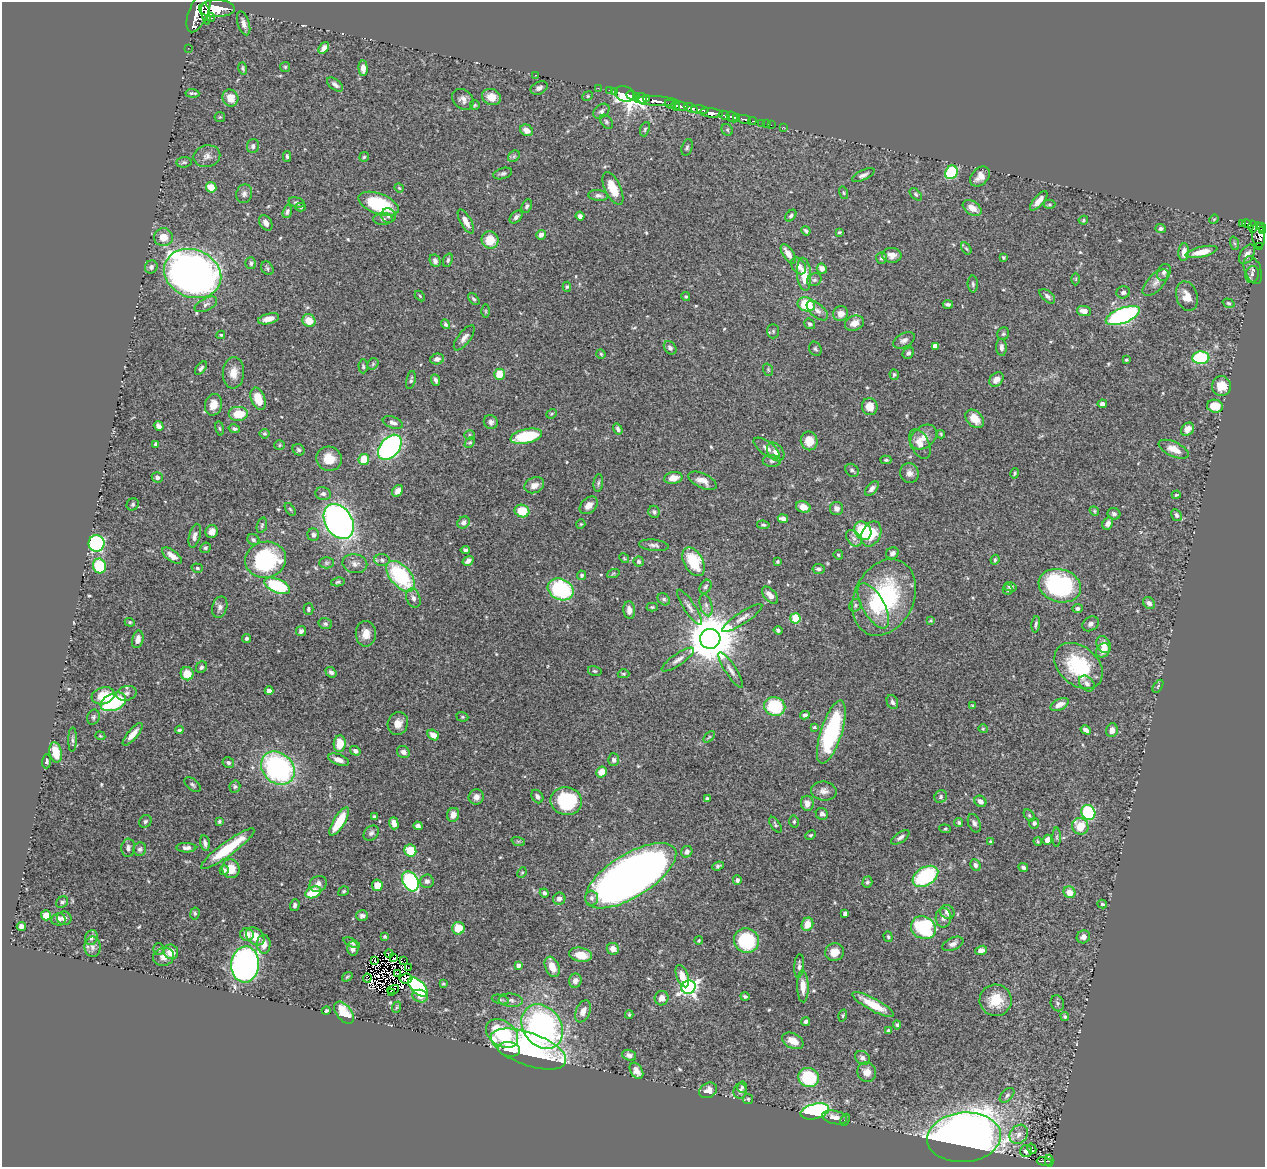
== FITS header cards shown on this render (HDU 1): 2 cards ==
NAXIS1  =                 1263
NAXIS2  =                 1165

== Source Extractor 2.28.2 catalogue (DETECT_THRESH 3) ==
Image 1263 x 1165 px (HDU 1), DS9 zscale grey, 1 PNG px = 1 image px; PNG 1267 x 1169 px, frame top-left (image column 1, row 1165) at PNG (2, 2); each listed source drawn as its Kron ellipse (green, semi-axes under 4 px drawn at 4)
Background 0.47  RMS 0.017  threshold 0.0512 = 3 sigma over >= 5 px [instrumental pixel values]
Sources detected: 570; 14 with non-positive FLUX_AUTO (blend fragments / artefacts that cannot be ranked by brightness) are neither listed nor drawn; of the other 556, the 500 brightest by FLUX_AUTO listed and drawn (56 fainter detections omitted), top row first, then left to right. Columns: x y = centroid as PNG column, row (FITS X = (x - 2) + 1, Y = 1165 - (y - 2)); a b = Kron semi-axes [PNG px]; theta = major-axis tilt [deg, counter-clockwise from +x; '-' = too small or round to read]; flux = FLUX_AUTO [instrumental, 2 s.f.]
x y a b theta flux
217 9 18 8 0 1600
199 12 22 9 68 2600
206 14 11 3 -81 270
211 17 4 2 - 92
244 23 12 6 -72 6.3
188 48 2 2 - 4.1
324 48 6 4 52 5.5
285 67 5 5 - 1.6
243 68 6 4 -74 2.1
363 68 8 4 -86 7.3
535 75 2 2 - 4.3
335 85 9 5 -39 4.1
539 88 9 6 25 4.2
598 88 2 2 - 8
609 90 2 2 - 6.5
615 92 3 2 - 12
192 93 7 2 -6 2.3
625 94 10 7 -18 86
631 95 5 3 - 110
588 96 5 4 - 1.6
637 96 3 3 - 84
491 97 10 8 -20 11
230 98 9 7 -61 13
642 98 6 4 -64 410
463 99 12 9 -43 6
647 99 4 2 - 270
657 101 22 4 -2 890
670 104 6 3 -24 54
475 105 5 4 - 1.4
676 106 5 3 - 110
681 106 7 3 -6 260
691 108 8 4 -26 220
700 110 9 3 -5 260
601 111 9 6 37 3.9
711 113 12 4 -6 930
724 115 6 3 -27 180
220 117 5 5 - 1.4
732 117 6 4 -44 400
736 117 4 3 - 230
744 119 7 3 -11 130
752 121 4 2 - 31
606 122 8 5 -52 2.4
761 123 3 3 - 26
766 124 2 2 - 5.2
771 125 2 2 - 6.8
783 127 2 2 - 5.8
645 129 7 4 69 2.1
526 130 7 5 -33 8.8
727 130 6 5 - 1.8
253 146 7 6 - 3.4
687 147 8 5 72 2.4
207 156 13 11 12 7.4
287 156 5 3 - 2
514 156 6 5 - 2.2
364 157 5 4 - 1.8
184 162 7 5 5 2.1
951 172 7 6 - 70
503 173 10 5 17 2.8
863 175 12 5 25 4.8
980 177 11 8 45 9.6
211 187 5 5 - 23
399 188 5 4 - 1.2
613 188 18 8 -65 26
844 193 6 4 -74 1.5
244 194 9 8 - 4.4
916 194 7 4 -45 2.1
598 196 10 5 -7 4
1039 201 12 5 49 8.9
296 202 8 5 -16 2.4
379 204 21 10 -20 79
1049 204 6 4 2 1.7
527 206 7 5 64 2.8
300 207 5 4 - 1.8
972 208 10 6 -33 12
287 211 7 4 73 2.7
388 216 7 7 - 4.1
580 216 4 4 - 4.4
791 216 7 4 50 2.6
516 217 7 5 46 3.7
383 219 9 6 2 3.5
1214 219 5 4 - 1.3
1083 220 5 4 - 1.4
466 221 13 5 -61 9.3
266 223 8 6 -57 5.7
1243 224 4 3 - 62
1247 224 5 3 - 83
1252 227 6 3 89 75
1261 227 4 3 - 73
1160 228 5 4 - 3.2
806 231 5 3 - 2.6
1262 231 4 3 - 91
839 232 3 3 - 1.5
541 235 5 4 - 4.5
1259 235 13 6 -84 240
163 237 9 9 - 13
490 240 8 8 - 23
1234 243 7 4 -71 2.1
1259 246 3 2 - 8.1
966 248 7 4 -57 1.9
1184 252 9 5 84 8.7
1201 252 16 5 13 17
788 254 11 5 -57 8.4
1247 254 11 6 57 7
892 255 9 7 -5 7.8
1003 257 4 3 - 1.5
881 258 6 5 - 2.4
448 260 7 4 69 2.5
435 261 6 5 - 4
251 263 6 5 - 3.2
799 266 9 6 -56 6.7
151 267 6 6 - 3.8
267 268 7 5 -57 2.4
822 268 5 4 - 5.9
1253 270 14 8 -68 5.9
1164 272 9 6 64 3.4
193 273 29 23 -22 840
804 274 16 7 -86 20
1252 274 8 6 74 4.3
1076 279 6 4 89 1.5
814 280 7 6 - 2.9
1155 283 17 8 47 7.9
973 284 8 5 -88 2.5
567 287 5 4 - 1.7
1123 292 7 6 - 3.8
420 296 6 3 -46 1.4
1047 296 9 5 -41 3.7
1187 296 15 10 -73 13
686 297 4 4 - 1.9
474 299 7 4 -50 2.3
1228 303 6 4 -18 1.8
206 304 12 6 26 4.5
806 304 9 7 -20 51
948 304 5 3 - 2.9
486 311 7 4 -89 1.5
817 311 13 6 -41 6.2
1084 311 7 5 -9 8.5
841 314 8 7 - 8.8
1123 316 18 7 22 280
269 319 11 5 14 10
309 321 7 6 - 17
854 323 10 7 21 10
446 324 5 3 - 2.1
810 324 6 5 - 2.7
773 331 7 6 - 2.4
1003 334 6 6 - 2.3
221 335 4 3 - 1.5
464 338 15 6 52 5.9
904 340 12 7 28 4.7
935 346 4 4 - 6.5
1001 347 8 5 -87 4.4
670 348 7 5 -53 3.3
815 349 7 6 - 2.3
908 353 6 5 - 2.8
601 354 5 4 - 1.6
1201 358 8 6 5 80
437 359 7 5 15 4.9
1126 360 3 3 - 1.3
373 364 6 5 - 1.8
363 366 7 4 -88 2
201 368 8 4 51 2.3
768 370 6 4 -70 1.6
233 373 15 10 86 13
499 374 5 5 - 22
894 374 5 4 - 2
996 379 8 6 42 8.7
411 380 9 4 78 2.6
436 380 6 4 -68 3.3
1221 386 10 9 - 16
258 399 12 7 -70 21
1102 404 5 4 - 3.9
213 405 11 8 76 13
1215 406 8 6 -11 22
870 407 8 8 - 14
239 414 10 7 0 23
551 414 6 4 37 1.6
975 419 11 7 -44 12
491 422 7 6 - 3.7
393 423 10 5 -19 5.2
159 426 5 4 - 5.1
220 428 7 3 -80 1.6
234 429 6 4 -12 2.5
618 429 6 4 -56 3
1187 429 7 6 - 10
264 434 5 5 - 2
941 434 4 3 - 1.3
470 435 5 4 - 1.6
526 436 16 7 12 59
924 437 14 10 39 11
809 441 9 8 - 18
470 443 6 4 45 1.7
156 444 4 3 - 2.1
920 444 16 9 -64 10
279 445 5 5 - 1.6
390 447 14 9 50 240
766 448 15 6 -36 6.9
1174 449 16 7 -24 14
298 450 6 5 - 2.3
776 452 10 7 -51 7.3
329 459 13 12 - 18
364 459 5 5 - 26
886 460 5 4 - 1.7
772 461 9 6 -1 2.9
852 470 7 6 - 3.2
909 473 10 9 - 6.1
1015 473 5 3 - 1.7
157 477 5 5 - 3.5
673 478 9 6 10 12
702 481 15 7 -25 10
598 483 9 4 82 2.6
534 485 10 7 21 8.4
872 488 8 5 48 3.9
398 491 6 5 - 8.2
323 494 8 6 -12 3.6
1176 495 4 3 - 1.3
133 504 6 5 - 2.4
589 505 10 7 43 8.8
803 507 7 5 -17 8.8
290 509 7 3 -54 1.5
837 509 6 6 - 5.3
522 511 7 6 - 29
1094 511 5 4 - 1.4
654 512 6 5 - 2.9
1114 514 6 5 - 3.2
1177 515 6 5 - 3.6
783 519 5 4 - 7.1
339 522 19 13 -58 510
464 522 6 5 - 4.2
1108 523 6 5 - 6.2
581 524 5 4 - 1.3
262 525 8 5 73 2
763 525 6 4 -7 1.8
863 531 10 8 -56 53
212 532 6 6 - 6.3
871 534 13 9 64 30
313 535 6 6 - 3.8
195 536 12 5 75 5.3
854 538 9 6 -50 5.3
253 540 6 5 - 2.8
96 543 8 8 - 190
654 545 15 5 -6 4.6
205 548 5 5 - 1.9
465 550 4 3 - 2.5
892 553 6 6 - 4
838 555 5 4 - 1.8
172 556 11 5 -37 8.1
624 558 5 4 - 1.3
266 560 20 18 12 120
382 560 8 5 -3 3.5
995 560 5 3 - 1.6
468 561 6 4 33 5
639 562 5 5 - 2.6
693 562 15 9 -61 44
777 562 3 3 - 1.4
326 563 7 5 0 2.3
355 564 12 9 -10 7.3
99 566 7 6 - 60
197 568 6 4 -16 1.9
818 569 6 5 - 3.2
613 574 6 4 20 1.6
581 575 5 4 - 2.1
401 576 18 10 -49 110
338 582 7 4 9 2.1
277 586 14 6 -23 79
1060 586 21 16 -16 170
705 587 7 5 57 2.7
1010 587 6 4 -16 3.1
561 589 13 10 -25 110
1008 590 5 5 - 2.1
770 595 10 5 -48 8.1
884 597 40 29 64 130
413 598 10 7 -68 5.1
664 599 7 5 -43 2.4
1149 603 7 5 -46 4.9
706 605 11 6 -74 5.1
855 605 7 5 51 2.3
873 606 25 11 -60 28
220 607 11 7 75 5
652 607 5 4 - 1.5
689 607 20 5 -56 6.6
1078 608 5 4 - 3.4
308 609 6 5 - 2.3
629 610 9 6 -85 7.1
742 618 24 6 34 8.3
795 618 5 5 - 37
931 620 3 2 - 1.2
130 622 5 4 - 1.6
325 624 7 5 -17 2.6
1036 624 8 3 84 2.4
1091 624 9 6 35 4.3
778 630 4 4 - 2.2
301 631 5 5 - 4.3
366 634 13 10 -90 12
246 638 4 4 - 2.2
138 639 9 5 77 6.3
710 639 10 10 - 6100
1103 645 9 6 -63 10
1103 650 8 6 47 8.5
678 660 19 6 34 6.8
1079 666 27 19 -40 80
201 667 6 5 - 2.9
731 670 20 5 -57 7.1
595 671 7 5 -15 1.7
331 672 6 4 -38 3.5
187 674 6 6 - 18
623 674 6 4 -2 1.6
1087 683 9 6 -45 5.6
1158 686 7 3 54 1.6
269 691 4 4 - 8.5
126 693 10 7 14 4.6
103 696 12 8 17 26
113 702 13 8 23 110
892 702 7 5 -65 3.2
1059 704 10 5 25 9.9
775 706 11 9 -21 70
972 706 4 3 - 1.2
805 715 5 4 - 3.5
93 717 7 6 - 2.6
462 717 6 4 -20 1.8
398 724 12 10 69 10
814 727 4 3 - 1.4
983 729 5 4 - 1.3
179 730 4 3 - 1.9
1086 730 5 4 - 4.6
1112 730 7 6 - 7.5
831 732 33 10 72 130
133 734 14 5 49 11
433 735 6 5 - 9.8
100 736 5 4 - 1.3
709 737 7 3 45 1.3
73 739 12 3 88 2.6
340 744 8 6 85 21
355 751 5 4 - 3.7
56 752 10 6 -78 24
403 752 7 5 -30 5
338 760 10 5 -21 7
614 760 6 5 - 3
47 761 7 4 86 1.9
228 763 6 5 - 3
278 768 18 15 -43 230
601 772 6 5 - 12
193 785 9 5 -39 2.7
235 787 6 5 - 2.3
824 791 13 9 -9 7.1
537 796 7 5 -58 4.2
476 797 8 7 - 6.8
941 797 6 6 - 3
707 798 3 3 - 2
566 801 16 14 -11 75
980 801 6 5 - 5.8
807 803 7 6 - 8.2
1088 812 8 7 - 95
822 814 6 5 - 4.2
453 815 7 6 - 9.5
1029 815 7 4 -52 1.8
374 816 4 4 - 1.7
145 821 6 6 - 2.5
219 822 4 3 - 2
339 822 16 5 59 34
794 822 6 4 87 2.1
394 823 6 4 -74 7.3
959 823 5 4 - 2
974 823 9 6 -69 4.2
1034 823 5 5 - 3.2
775 825 9 4 -57 2
418 826 5 4 - 3.8
1080 826 8 8 - 24
945 829 6 4 -5 1.7
371 833 8 6 45 3.4
811 835 6 4 26 1.7
900 837 10 5 35 4
1057 837 9 4 90 1.9
1047 840 5 4 - 6.4
518 841 7 4 -18 1.3
990 841 3 3 - 1.5
1038 841 4 3 - 1.4
205 843 8 4 -78 4.1
128 848 9 6 86 4.5
186 848 10 5 -1 4.5
140 849 7 6 - 3.1
228 849 33 7 36 54
410 851 6 6 - 29
687 852 6 5 - 4.4
975 865 6 5 - 4.1
718 866 6 4 21 2
1023 867 5 4 - 2.8
231 869 9 8 - 16
224 870 5 4 - 2.8
522 873 5 4 - 1.4
631 876 52 21 32 1200
925 876 14 9 32 97
737 880 5 4 - 3.3
410 881 11 7 -60 150
427 881 7 6 - 3.9
867 882 6 5 - 2.4
318 884 9 7 36 6.4
377 885 5 5 - 16
344 891 5 4 - 1.6
313 892 8 5 23 32
1069 892 6 5 - 13
544 893 5 4 - 2.9
591 898 7 6 - 3.8
559 899 6 6 - 5.5
62 902 6 5 - 2.8
1102 904 5 3 - 1.9
295 905 6 4 74 3.5
947 912 7 6 - 6.3
195 913 6 4 80 2.1
845 913 4 4 - 4.1
46 915 5 5 - 11
362 916 6 5 - 2.9
64 918 7 6 - 4.9
943 918 10 8 87 5.5
58 919 7 6 - 5.9
807 924 7 5 67 16
21 926 4 4 - 5.6
458 928 6 6 - 21
923 928 13 11 -28 140
247 934 7 6 - 9.8
255 936 10 7 -43 19
385 937 4 3 - 1.4
888 937 5 4 - 1.6
1083 937 7 6 - 6.1
91 938 7 6 - 4
699 940 4 4 - 1.3
746 940 13 12 - 84
352 943 9 4 -25 2.3
264 944 9 7 -88 11
953 944 11 6 23 4.7
92 947 10 8 -87 5.1
353 948 7 5 88 6.1
159 949 6 5 - 2.2
613 949 6 6 - 10
981 950 6 4 20 6.2
171 952 7 7 - 15
835 952 9 8 - 12
389 953 4 3 - 3.4
580 955 11 7 -12 18
164 957 10 9 - 9.1
394 958 3 2 - 2.4
404 960 4 2 - 2
375 961 3 2 - 1.5
245 964 18 14 86 380
518 965 4 4 - 5.3
799 966 12 5 85 3.7
552 967 11 7 -67 15
408 968 3 2 - 1.6
398 974 4 2 - 1.5
682 976 11 6 -70 14
347 977 6 3 35 1.4
367 978 4 2 - 2.8
406 978 6 5 - 3
575 981 7 6 - 5
443 983 3 3 - 1.3
803 986 16 5 -88 11
418 987 12 6 -43 120
688 987 7 6 - 390
393 990 6 4 17 2.6
391 993 3 2 - 1.7
420 996 8 6 -16 7
745 996 4 3 - 2
662 998 7 7 - 8
500 999 9 4 -13 2.4
511 1000 12 6 -5 5.3
996 1000 16 15 - 30
1057 1003 8 6 -69 2.7
873 1005 23 6 -29 27
397 1007 6 3 70 1.6
326 1011 4 4 - 2.1
583 1011 11 7 67 8.7
344 1013 13 7 -51 25
629 1015 4 3 - 1.6
843 1015 6 4 72 1.5
1065 1017 4 4 - 1.8
806 1021 4 4 - 2.9
897 1025 4 4 - 1.7
542 1026 24 19 -53 370
889 1031 4 3 - 2.7
502 1033 17 12 -35 110
793 1041 11 7 -26 13
509 1049 11 7 -9 21
528 1049 40 16 -20 200
629 1055 7 5 -21 4.2
862 1058 8 6 -39 4.4
636 1071 9 6 -57 6.8
867 1072 10 9 - 9.2
809 1078 10 9 - 66
742 1087 6 5 - 2.2
708 1090 9 7 28 8.8
740 1091 7 7 - 4.5
1007 1095 9 5 45 3.2
748 1099 5 5 - 1.6
815 1111 14 7 14 190
834 1117 12 6 -12 9
845 1120 6 3 62 1.6
1019 1134 10 8 51 7.6
964 1137 37 24 5 1700
1032 1149 5 3 - 3.9
1026 1151 6 6 - 4.5
1049 1161 6 4 88 55
1044 1162 8 3 -11 96
At the frame edge (FLAGS 8, measured only in part): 1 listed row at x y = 199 12
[56 fainter detections neither listed nor drawn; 14 non-positive-flux detections neither listed nor drawn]